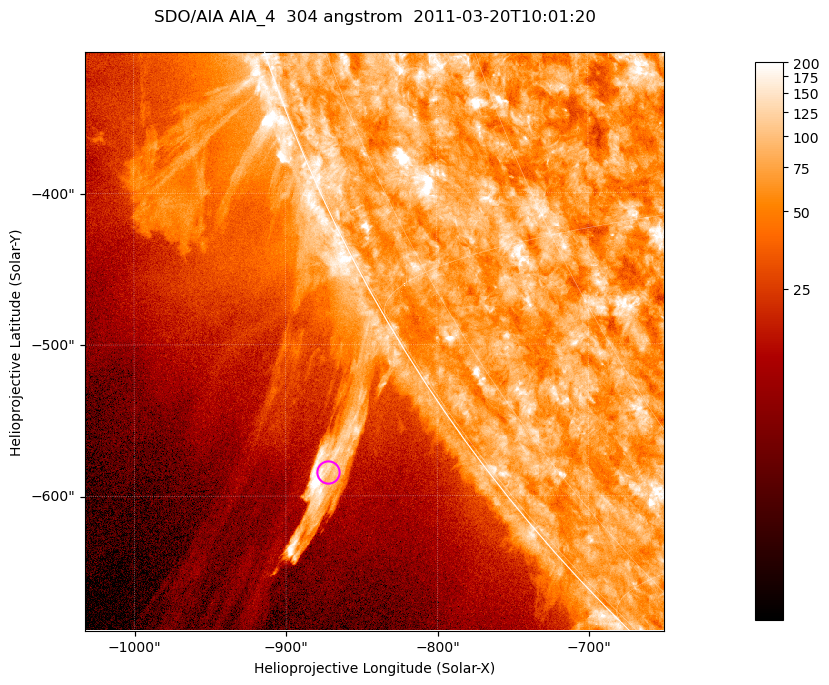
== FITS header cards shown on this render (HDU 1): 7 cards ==
TELESCOP= 'SDO/AIA '           / For AIA: SDO/AIA
INSTRUME= 'AIA_4   '           / For AIA: AIA_ATA1, AIA_ATA2, AIA_ATA3 or AIA_AT
WAVELNTH=                  304 / [angstrom] Wavelength
WAVEUNIT= 'angstrom'           / Wavelength unit: angstrom
DATE-OBS= '2011-03-20T10:01:20.126' / [ISO] Date when observation started; ISO 8
CTYPE1  = 'HPLN-TAN'           / CTYPE1; Typically HPLN
CTYPE2  = 'HPLT-TAN'           / CTYPE2; Typically HPLT

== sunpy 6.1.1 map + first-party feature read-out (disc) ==
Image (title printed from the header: SDO/AIA AIA_4  304 angstrom  2011-03-20T10:01:20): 637 x 637 px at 0.6 arcsec/px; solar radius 964 arcsec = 1606 px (partial field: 2.2% of the solar disc is inside the frame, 43% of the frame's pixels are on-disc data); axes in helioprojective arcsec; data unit not stated in the header (colour bar unlabelled)
Orientation: roll -0.132 deg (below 1 deg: not rotated)
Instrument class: DISC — disc imager (sunpy class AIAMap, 304 A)
Bright regions (active regions / flare kernels): reference = the on-disc median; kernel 5 px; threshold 5 sigma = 114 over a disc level ~73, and >= 1.15x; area >= 405 px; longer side >= 8 px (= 4.8 arcsec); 0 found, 0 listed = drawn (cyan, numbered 1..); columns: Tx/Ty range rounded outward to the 2 arcsec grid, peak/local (2 s.f.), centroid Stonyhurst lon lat
Off-limb structures (1.02-1.3 R_sun): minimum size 202 px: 9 found; the strongest spans PA ~120..125 deg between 1.02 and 1.17 R_sun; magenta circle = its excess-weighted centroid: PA ~125 deg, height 1.09 R_sun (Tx ~-872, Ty ~-584 arcsec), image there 4.7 x the reference